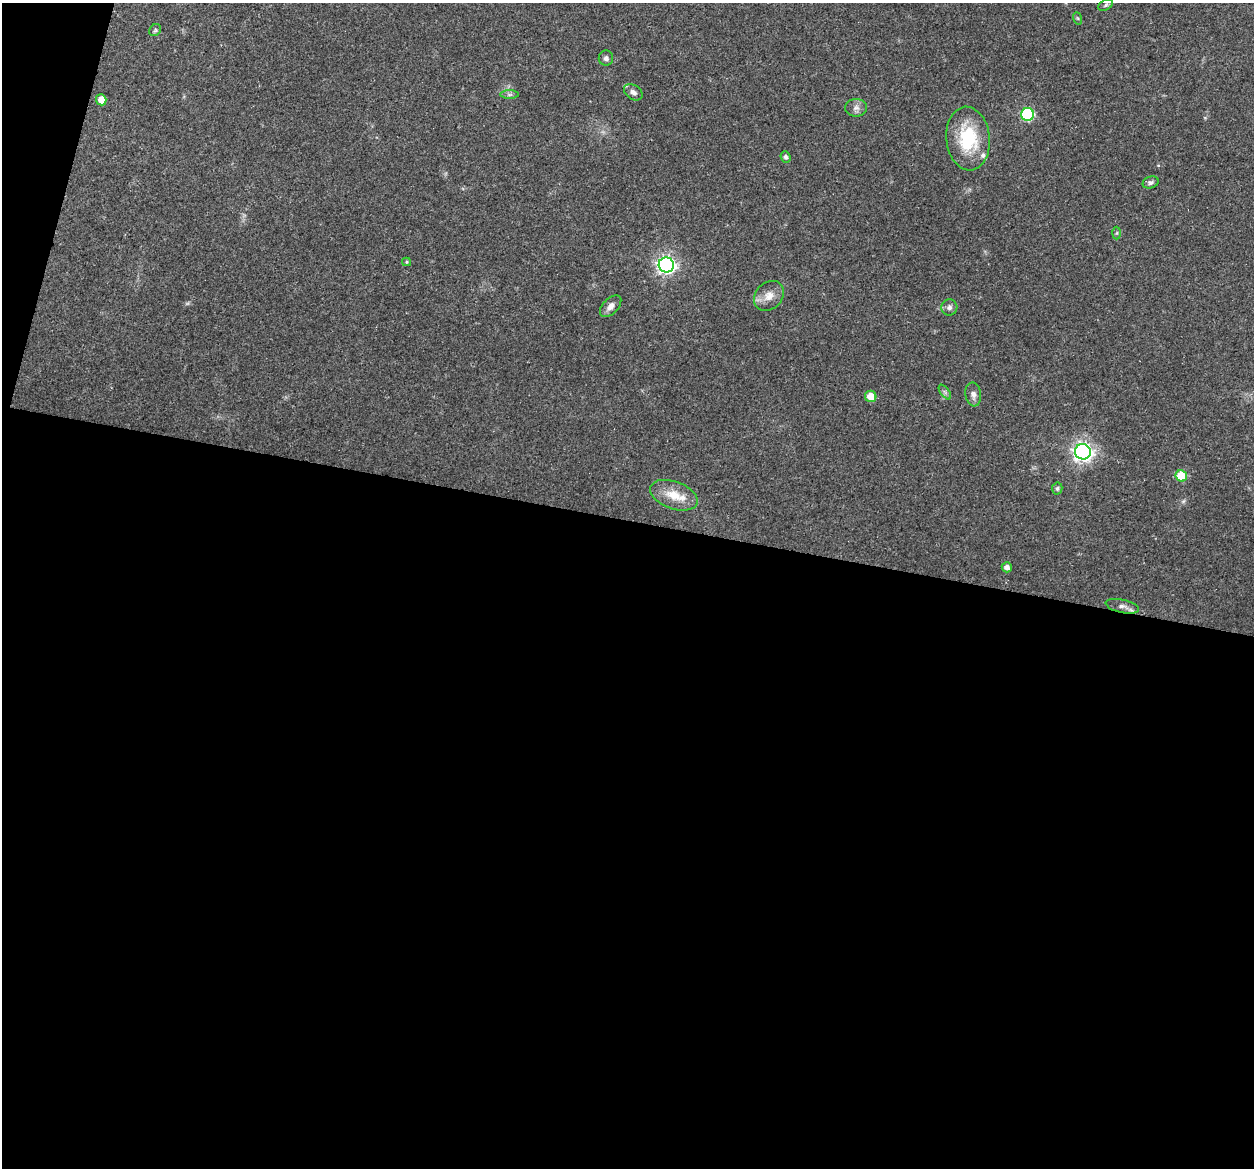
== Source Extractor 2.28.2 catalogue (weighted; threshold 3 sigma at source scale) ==
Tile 13 of 4 x 4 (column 1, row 4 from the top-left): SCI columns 17-1268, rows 179-1344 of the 5024 x 5087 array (HDU 1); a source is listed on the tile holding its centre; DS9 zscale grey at full resolution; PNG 1256 x 1170 px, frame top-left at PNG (2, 3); each listed source drawn as its Kron ellipse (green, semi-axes under 4 px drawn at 4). Shown black and unused: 57% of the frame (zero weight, under 3 of 5 exposures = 3% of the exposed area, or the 3 px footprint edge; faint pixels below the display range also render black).
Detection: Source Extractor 2.28.2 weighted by HDU 2 'WHT'; one run over the whole footprint, this tile lists its part. Background 0.0622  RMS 0.0056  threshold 0.0252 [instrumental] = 3 sigma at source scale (4.5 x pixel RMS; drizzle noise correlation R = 1.50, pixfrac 1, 0.05/0.05 arcsec/px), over >= 5 px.
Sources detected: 28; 1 inside a brighter listed object's ellipse — not listed separately; the other 27 listed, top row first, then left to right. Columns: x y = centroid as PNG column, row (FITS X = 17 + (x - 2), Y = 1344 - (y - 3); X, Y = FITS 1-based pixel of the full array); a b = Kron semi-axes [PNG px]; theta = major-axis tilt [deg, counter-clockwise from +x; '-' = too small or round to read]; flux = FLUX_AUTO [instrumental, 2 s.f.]
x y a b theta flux
1106 5 8 5 28 1
1077 18 6 4 -70 0.71
155 30 6 5 - 1
606 58 7 7 - 1.6
633 92 10 7 -34 2.6
510 95 9 4 0 1.1
101 100 5 5 - 5.9
856 108 11 9 1 2.8
1027 114 6 6 - 60
968 139 32 22 -84 30
785 157 5 4 - 1.7
1151 182 8 6 18 1.4
1117 233 6 4 88 0.76
407 262 4 4 - 0.69
666 265 8 7 - 230
769 296 16 13 45 6.2
611 306 13 7 46 3.4
949 307 8 8 - 2.1
945 392 8 4 -53 1.2
973 394 12 8 -83 3
871 396 6 5 - 7.6
1083 452 8 7 - 290
1181 476 6 5 - 18
1057 488 6 5 - 1.1
674 495 25 13 -20 12
1007 567 5 5 - 2.5
1122 606 17 6 -12 3.3